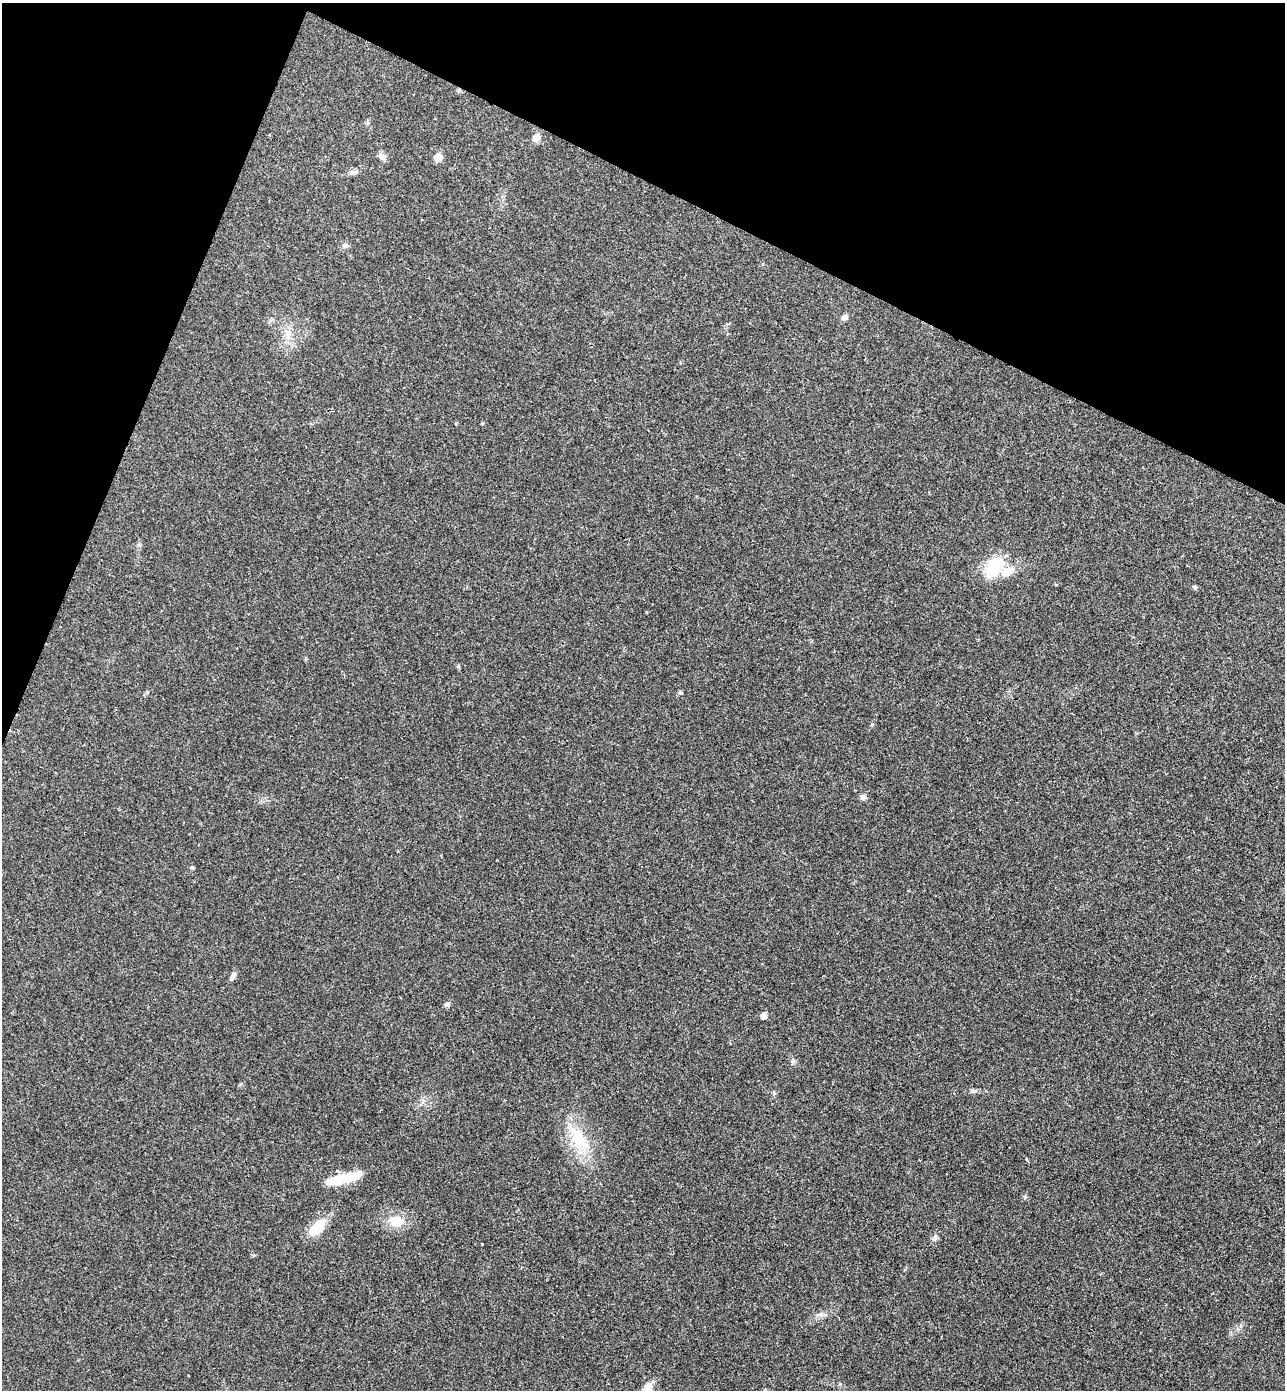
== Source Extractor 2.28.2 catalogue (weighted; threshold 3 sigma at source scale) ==
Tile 2 of 4 x 4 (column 2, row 1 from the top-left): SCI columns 1477-2759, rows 4197-5584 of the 5652 x 5613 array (HDU 1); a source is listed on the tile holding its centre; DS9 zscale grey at full resolution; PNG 1287 x 1392 px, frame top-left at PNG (2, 3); no overlay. Shown black and unused: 20% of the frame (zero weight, under 3 of 4 exposures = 6% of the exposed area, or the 3 px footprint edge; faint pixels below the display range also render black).
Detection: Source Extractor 2.28.2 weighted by HDU 2 'WHT'; one run over the whole footprint, this tile lists its part. Background 0.0786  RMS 0.0047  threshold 0.0214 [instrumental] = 3 sigma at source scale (4.5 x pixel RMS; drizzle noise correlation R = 1.50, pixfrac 1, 0.05/0.05 arcsec/px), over >= 5 px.
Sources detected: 29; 2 inside a brighter object's white glare — not listed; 1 inside a brighter listed object's ellipse — not listed separately; the other 26 listed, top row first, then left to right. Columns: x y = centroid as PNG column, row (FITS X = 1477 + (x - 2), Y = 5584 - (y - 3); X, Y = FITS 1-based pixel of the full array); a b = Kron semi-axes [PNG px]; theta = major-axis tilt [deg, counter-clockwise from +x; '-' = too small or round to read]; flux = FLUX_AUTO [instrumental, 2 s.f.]
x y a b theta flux
536 138 9 7 43 3.5
382 156 12 7 -41 1.9
438 157 6 6 - 6.4
353 172 11 6 6 1.7
345 245 8 6 -15 1.2
844 317 9 7 25 1.6
288 334 15 8 84 4.3
992 569 15 9 45 30
1007 572 18 10 21 6.6
1195 587 7 4 -27 0.82
680 692 5 4 - 0.8
872 724 5 4 - 0.65
862 797 8 6 -78 1.4
192 867 5 4 - 0.75
233 975 11 6 70 1.4
447 1005 7 5 75 1.2
764 1016 5 5 - 3.5
578 1140 34 20 -55 19
1026 1159 5 3 - 0.4
345 1178 32 10 12 13
1025 1197 6 4 -47 0.71
396 1221 16 11 -5 9.2
317 1227 23 11 44 11
935 1237 7 4 72 0.96
482 1244 3 2 - 0.53
648 1388 17 9 61 4.6
Isophote crosses this tile's border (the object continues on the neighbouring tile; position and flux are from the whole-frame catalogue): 1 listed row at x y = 648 1388
Unlisted compact peaks at least as high as the median listed source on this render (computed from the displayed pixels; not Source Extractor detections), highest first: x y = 774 1093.